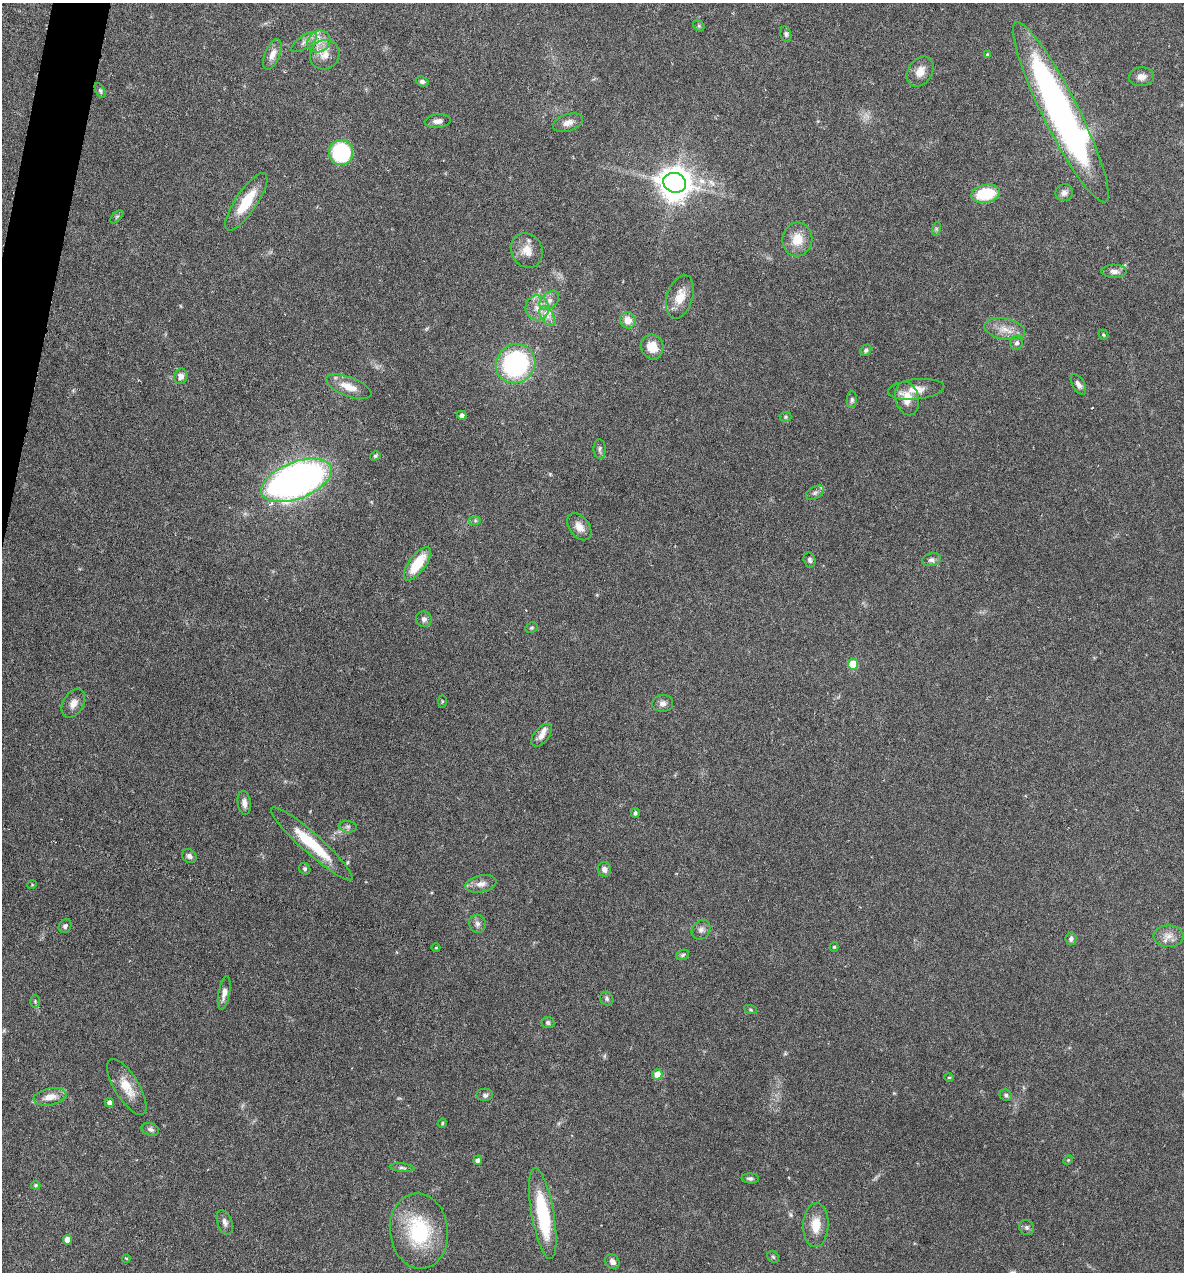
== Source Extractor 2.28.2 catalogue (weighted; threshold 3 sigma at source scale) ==
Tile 11 of 4 x 4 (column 3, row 3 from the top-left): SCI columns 2489-3670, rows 1271-2540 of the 5097 x 5080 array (HDU 1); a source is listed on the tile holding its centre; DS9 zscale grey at full resolution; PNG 1186 x 1274 px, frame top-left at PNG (2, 3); each listed source drawn as its Kron ellipse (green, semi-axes under 4 px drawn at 4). Shown black and unused: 2% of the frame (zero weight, under 4 of 7 exposures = <1% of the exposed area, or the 3 px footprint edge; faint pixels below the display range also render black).
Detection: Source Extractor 2.28.2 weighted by HDU 2 'WHT'; one run over the whole footprint, this tile lists its part. Background 0.111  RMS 0.0036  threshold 0.0147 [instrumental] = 3 sigma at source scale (4.09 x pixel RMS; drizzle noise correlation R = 1.36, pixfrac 0.8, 0.05/0.05 arcsec/px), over >= 5 px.
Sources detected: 106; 2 inside a brighter listed object's ellipse — not listed separately; the other 104 listed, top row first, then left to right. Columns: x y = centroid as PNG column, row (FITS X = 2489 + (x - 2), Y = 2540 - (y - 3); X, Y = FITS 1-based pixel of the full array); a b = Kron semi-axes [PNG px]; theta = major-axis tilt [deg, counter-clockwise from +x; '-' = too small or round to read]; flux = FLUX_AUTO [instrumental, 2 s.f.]
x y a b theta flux
699 26 6 5 - 0.49
786 34 8 5 -76 0.77
319 41 12 10 35 3.5
304 42 15 6 34 1.8
272 54 16 7 68 2.7
325 55 15 14 - 4.3
988 55 4 3 - 0.7
920 71 16 12 55 3.7
1141 77 12 9 2 2.2
422 81 6 5 - 0.98
100 90 8 4 -63 0.65
1061 112 100 18 -63 160
438 121 13 7 6 1.8
568 123 15 8 18 2.4
341 152 13 12 - 29
675 183 11 9 -21 670
1064 193 9 8 - 1.7
985 194 14 9 10 14
246 202 34 10 56 10
117 217 8 3 45 0.51
936 229 7 4 72 0.55
797 239 17 15 81 5.9
527 251 18 15 -62 4.4
1114 271 12 7 -2 1.7
680 297 22 13 72 5.2
549 301 11 7 42 2.1
537 308 12 11 - 3.7
547 316 11 6 -57 2.1
628 320 8 7 - 3.4
1005 329 21 10 -11 4.4
1103 335 5 4 - 0.39
1017 343 7 6 - 0.99
652 347 13 11 -68 5
866 350 6 5 - 0.8
516 364 20 19 - 49
181 376 8 6 79 1.4
1078 384 11 6 -59 1.6
349 387 24 9 -21 5
916 389 28 10 6 4.6
907 398 17 11 -77 5.4
852 400 8 5 85 0.7
462 415 4 4 - 1.3
785 417 6 5 - 0.52
600 449 10 6 -87 0.97
375 456 5 4 - 0.51
297 480 37 18 21 170
815 493 10 6 30 1.1
475 521 6 4 0 0.58
579 527 15 10 -52 3.1
810 560 7 6 - 0.84
931 560 10 6 10 1.2
417 564 20 8 54 10
424 619 8 7 - 1.2
531 628 6 5 - 0.55
853 664 5 5 - 11
442 701 6 3 -90 0.35
73 703 15 10 59 2.7
663 703 10 8 4 1.6
542 735 13 7 50 2.3
244 803 12 6 -81 1.8
635 813 5 4 - 0.74
348 827 9 5 -6 0.97
312 844 54 10 -42 16
189 856 8 6 -37 1.2
305 869 6 5 - 0.62
604 869 7 6 - 1.6
481 884 15 8 12 2.6
32 885 5 3 - 0.26
477 924 9 8 - 1.3
65 926 7 6 - 0.89
701 930 10 8 50 1.5
1169 936 15 11 0 3
1071 939 6 5 - 0.91
436 947 4 3 - 0.33
834 947 5 4 - 0.46
683 955 6 5 - 0.62
224 993 17 5 79 2
607 999 7 6 - 0.78
35 1001 6 5 - 0.56
750 1010 7 3 -19 0.41
548 1023 6 5 - 0.83
657 1074 5 5 - 5.4
949 1077 5 3 - 0.32
127 1087 32 12 -58 6.5
485 1095 8 6 0 0.91
1006 1095 6 5 - 0.72
50 1097 16 8 11 3.7
110 1102 4 4 - 1.8
442 1123 5 4 - 0.39
150 1129 9 6 -17 1.1
478 1160 4 4 - 1.2
1068 1160 5 4 - 0.37
402 1168 12 4 -6 0.79
750 1178 8 5 -2 0.92
36 1185 5 4 - 0.43
543 1213 46 11 -80 25
225 1222 13 7 -70 1.5
816 1225 22 12 87 6.2
1027 1228 8 7 - 0.89
419 1231 38 29 -83 26
67 1240 5 4 - 3.3
773 1257 6 5 - 0.57
126 1258 4 3 - 0.33
612 1262 8 6 -47 1.4